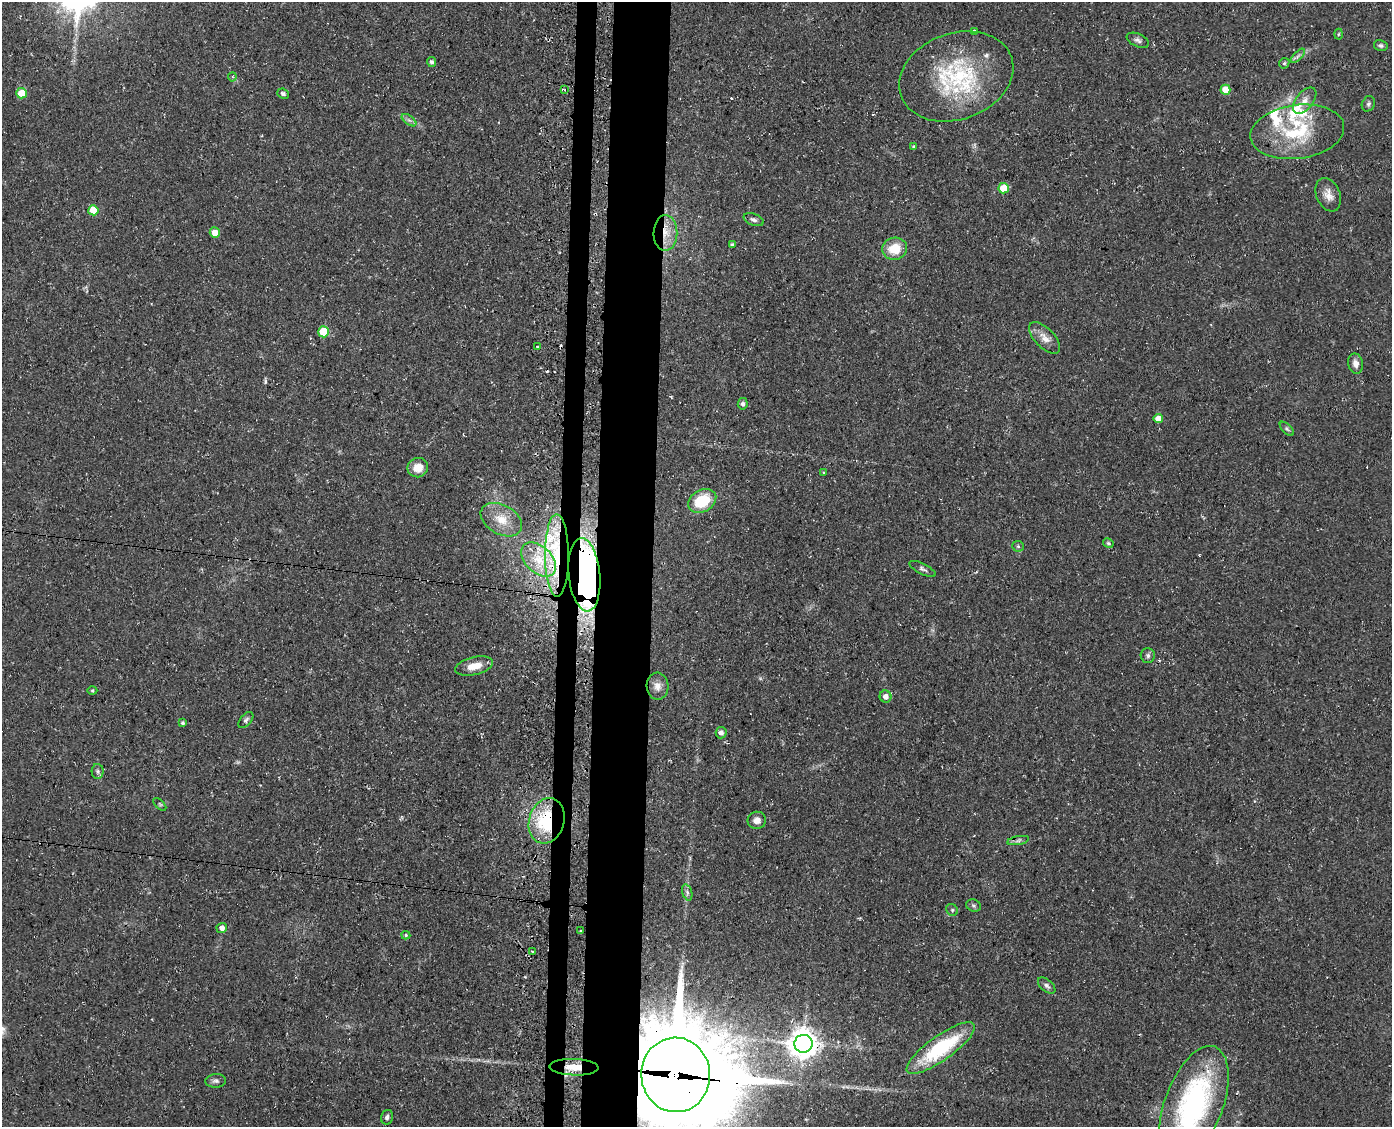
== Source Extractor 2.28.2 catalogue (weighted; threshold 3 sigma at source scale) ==
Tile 8 of 3 x 4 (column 2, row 3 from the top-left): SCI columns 1677-3066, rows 1126-2250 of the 4597 x 4502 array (HDU 1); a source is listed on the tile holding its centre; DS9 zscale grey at full resolution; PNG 1394 x 1129 px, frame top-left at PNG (2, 2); each listed source drawn as its Kron ellipse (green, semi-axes under 4 px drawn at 4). Shown black and unused: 6% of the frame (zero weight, under 3 of 4 exposures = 4% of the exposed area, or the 3 px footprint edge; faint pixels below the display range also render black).
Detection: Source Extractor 2.28.2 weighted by HDU 2 'WHT'; one run over the whole footprint, this tile lists its part. Background 0.15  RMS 0.0077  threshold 0.0346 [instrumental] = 3 sigma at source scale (4.5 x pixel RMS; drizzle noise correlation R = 1.50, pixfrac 1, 0.05/0.05 arcsec/px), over >= 5 px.
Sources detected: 83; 4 cosmic-ray / hot-pixel residue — neither listed nor drawn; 8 inside a brighter listed object's ellipse — not listed separately; the other 71 listed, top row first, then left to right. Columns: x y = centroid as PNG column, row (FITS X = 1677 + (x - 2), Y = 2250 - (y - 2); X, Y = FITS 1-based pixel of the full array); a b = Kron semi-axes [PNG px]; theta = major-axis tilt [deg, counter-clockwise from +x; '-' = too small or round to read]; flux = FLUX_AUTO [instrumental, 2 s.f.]
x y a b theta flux
974 31 3 3 - 4.6
1338 34 5 3 - 0.82
1138 40 12 6 -24 2.5
1381 45 7 5 -12 1.7
1298 56 9 3 45 1.9
431 62 5 4 - 2
1284 63 6 5 - 1.4
956 76 59 43 20 92
232 77 4 4 - 1.2
564 90 4 2 - 0.85
1225 90 5 5 - 15
22 93 5 5 - 16
283 94 6 5 - 1.9
1305 101 15 8 52 5.9
1368 104 8 6 64 1.9
409 120 8 4 -36 2
1297 132 47 27 8 52
914 147 4 4 - 1.2
1004 188 5 5 - 18
1328 195 17 12 -67 7.4
93 210 5 5 - 16
754 220 10 6 -20 2.4
215 233 5 5 - 8.2
665 233 18 12 89 14
732 245 4 3 - 1.5
895 249 12 11 - 17
323 332 5 5 - 26
1045 338 20 9 -46 7.2
537 347 3 3 - 1.5
1356 364 10 7 -79 5.1
743 404 6 5 - 1.9
1158 418 5 4 - 7
1287 429 9 4 -45 1.5
418 468 10 9 - 9.3
823 473 3 3 - 3.9
702 501 15 11 29 28
501 520 22 14 -29 15
1108 543 5 4 - 1.1
1018 546 6 5 - 1.2
557 556 41 12 -90 48
539 560 20 13 -44 21
923 569 14 5 -26 2.5
584 575 37 15 -84 360
1148 656 7 7 - 2.2
474 666 19 8 13 11
658 686 13 11 -88 6.1
92 691 5 3 - 0.9
886 697 6 6 - 4.5
246 720 9 5 50 1.8
183 723 4 3 - 1.3
721 733 5 5 - 3.8
97 771 7 6 - 1.8
160 804 8 3 -45 0.95
757 820 9 8 - 4.2
547 821 23 17 74 53
1018 841 11 4 11 2.2
687 892 8 4 -72 1.9
974 906 7 6 - 1.6
952 910 6 5 - 1.5
222 928 5 5 - 4
581 931 3 3 - 1.2
406 935 4 4 - 1.1
532 951 3 2 - 0.65
1047 986 10 6 -41 2.6
803 1044 9 9 - 1100
941 1048 41 12 35 66
574 1067 24 8 -2 12
676 1075 37 34 -86 16000
216 1081 10 6 3 2.5
1194 1104 60 29 70 160
387 1117 7 5 74 2
Overlapping masked pixels (flux is a lower limit): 7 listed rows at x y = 665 233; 557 556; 539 560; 584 575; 547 821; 574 1067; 676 1075
Isophote crosses this tile's border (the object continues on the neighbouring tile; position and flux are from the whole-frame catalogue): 2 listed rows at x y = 676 1075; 1194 1104